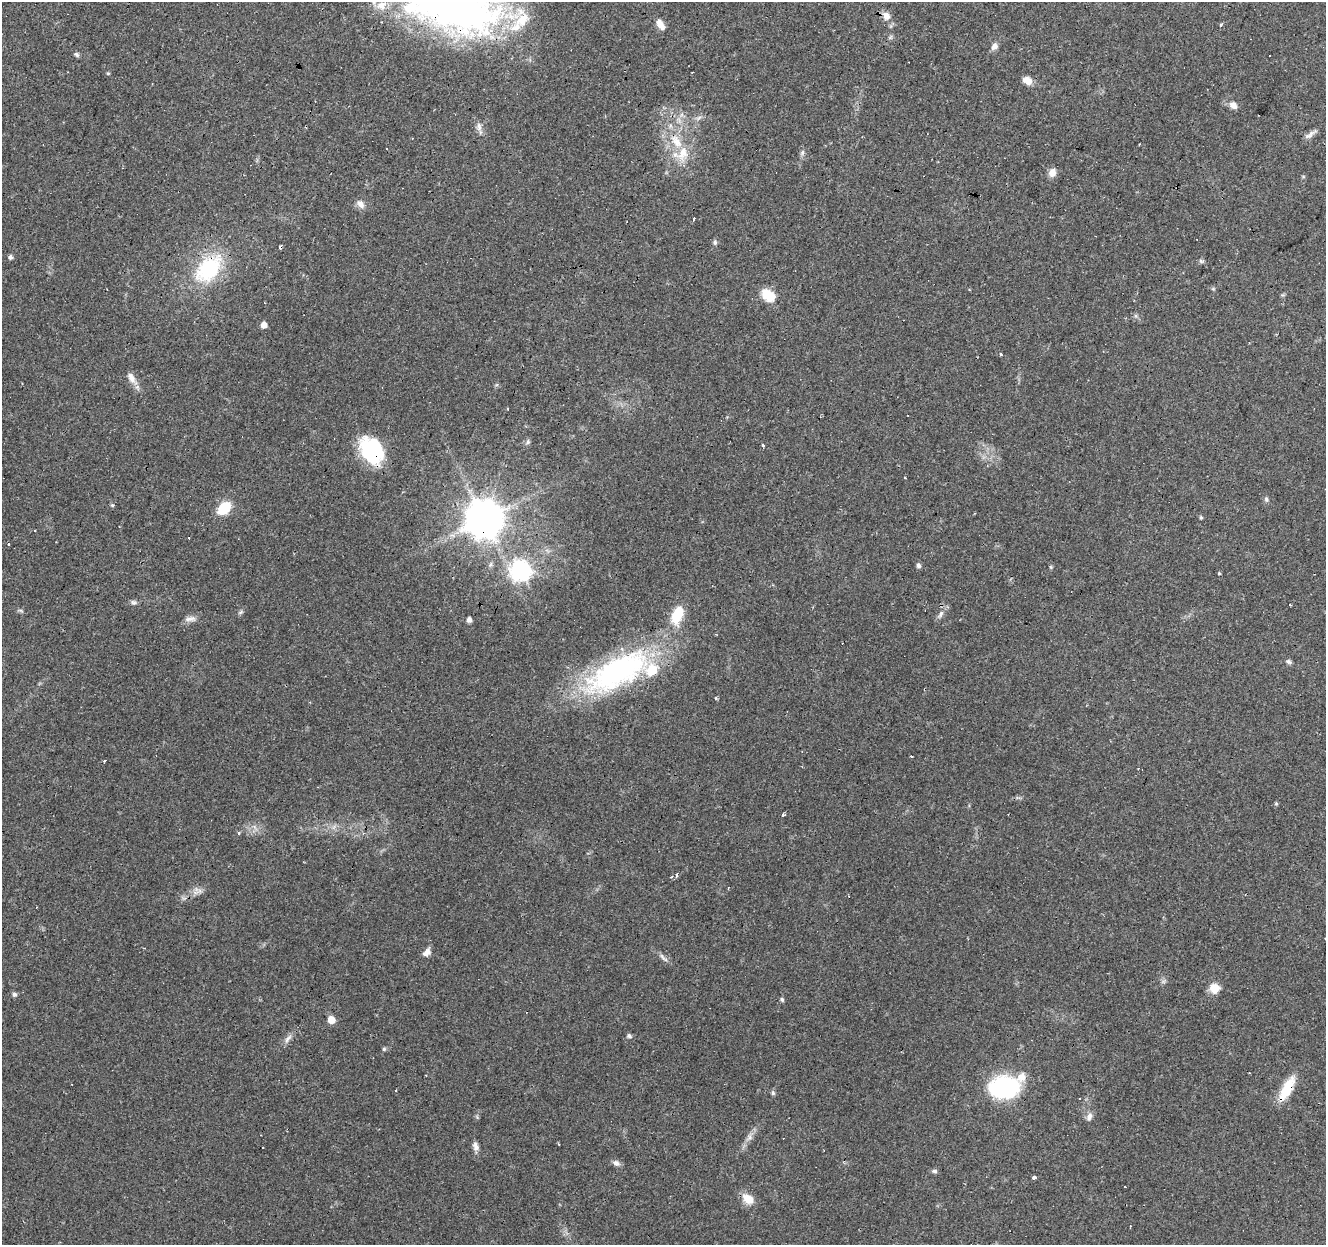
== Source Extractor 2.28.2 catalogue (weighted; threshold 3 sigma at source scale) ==
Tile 10 of 4 x 4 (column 2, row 3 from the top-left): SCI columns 1325-2648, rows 1458-2700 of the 5300 x 5464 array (HDU 1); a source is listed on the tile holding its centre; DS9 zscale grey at full resolution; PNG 1328 x 1247 px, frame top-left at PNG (2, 2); no overlay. Shown black and unused: <1% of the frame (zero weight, under 2 of 3 exposures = <1% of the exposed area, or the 3 px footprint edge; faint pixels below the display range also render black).
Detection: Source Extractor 2.28.2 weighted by HDU 2 'WHT'; one run over the whole footprint, this tile lists its part. Background 0.0956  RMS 0.0061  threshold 0.0275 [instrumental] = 3 sigma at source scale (4.5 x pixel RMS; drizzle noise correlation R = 1.50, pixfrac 1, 0.0396/0.0396 arcsec/px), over >= 5 px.
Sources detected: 101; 10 cosmic-ray / hot-pixel residue — not listed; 5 inside a brighter listed object's ellipse — not listed separately; the other 86 listed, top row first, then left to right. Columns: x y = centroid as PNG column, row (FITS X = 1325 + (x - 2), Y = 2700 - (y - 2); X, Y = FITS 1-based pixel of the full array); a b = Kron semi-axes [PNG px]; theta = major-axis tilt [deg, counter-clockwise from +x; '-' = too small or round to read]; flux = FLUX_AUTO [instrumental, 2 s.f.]
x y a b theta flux
455 8 104 50 -9 320
886 16 9 8 - 5.3
660 24 13 6 -55 5.7
1221 25 5 4 - 0.8
994 46 9 7 65 3.2
76 54 7 6 - 1.3
1270 55 3 2 - 0.63
692 72 3 2 - 0.39
108 73 5 4 - 0.65
1027 80 10 7 -31 6
1233 105 10 8 -39 3.8
699 118 10 5 27 2
479 127 13 6 -85 3
1310 134 21 5 34 3.1
676 141 24 12 -57 15
386 149 3 3 - 2.7
802 152 9 5 63 1.6
1052 173 12 9 62 3.8
360 204 13 8 -56 3.6
694 219 4 3 - 2.5
715 242 7 6 - 1.5
280 247 3 3 - 8.4
10 257 5 5 - 2.1
1202 261 6 4 17 1.1
209 269 35 23 47 51
1213 289 5 5 - 0.84
768 295 17 12 -39 12
1136 316 6 4 -71 1.1
264 325 6 5 - 4.6
1000 355 3 3 - 5.6
132 378 20 8 -57 5.2
528 442 7 6 - 1.4
763 446 3 3 - 1.9
372 450 29 22 -60 47
1266 499 7 6 - 1.4
112 505 5 5 - 0.78
224 508 11 8 44 24
1201 517 5 4 - 0.79
484 519 11 11 - 1800
918 565 6 6 - 1.6
1051 567 6 4 -71 0.73
521 570 8 8 - 280
1219 573 3 3 - 0.87
133 602 8 6 -22 1.6
21 610 8 3 -19 1
240 612 8 5 21 1.1
941 614 11 6 65 2.6
677 615 22 12 69 18
190 619 17 7 6 3.3
469 620 5 4 - 2.7
1288 662 8 5 -32 1.5
618 671 80 31 29 150
715 698 5 3 - 0.6
911 756 3 3 - 2.3
1138 768 3 2 - 0.76
1276 804 6 4 0 0.72
782 814 3 3 - 7.9
238 833 4 4 - 1.5
677 875 3 3 - 3.4
728 888 2 2 - 0.5
200 891 10 7 1 2.9
427 952 11 7 48 3.5
662 957 14 4 -51 2
1163 982 7 4 18 1.1
1215 988 11 11 - 8.1
14 994 6 6 - 1.4
782 999 6 4 -51 1
331 1020 6 5 - 8.8
629 1036 7 5 -6 1.4
288 1039 17 5 54 3.2
384 1049 5 5 - 0.97
1021 1077 14 12 60 6.1
72 1084 2 2 - 0.52
1004 1087 22 15 3 100
1287 1088 30 11 62 17
773 1093 7 5 -75 1.2
1079 1099 2 2 - 0.56
1089 1117 12 7 70 2.7
749 1137 12 8 58 3.4
476 1146 12 7 -79 2.9
263 1147 3 2 - 0.7
617 1163 8 8 - 2.4
935 1171 6 5 - 1.3
1034 1178 3 3 - 3.8
1125 1187 3 2 - 1.1
748 1199 15 10 -41 8.8
Overlapping masked pixels (flux is a lower limit): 6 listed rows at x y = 455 8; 280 247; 209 269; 372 450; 484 519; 1287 1088
Isophote crosses this tile's border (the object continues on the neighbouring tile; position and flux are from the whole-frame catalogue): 1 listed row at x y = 455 8